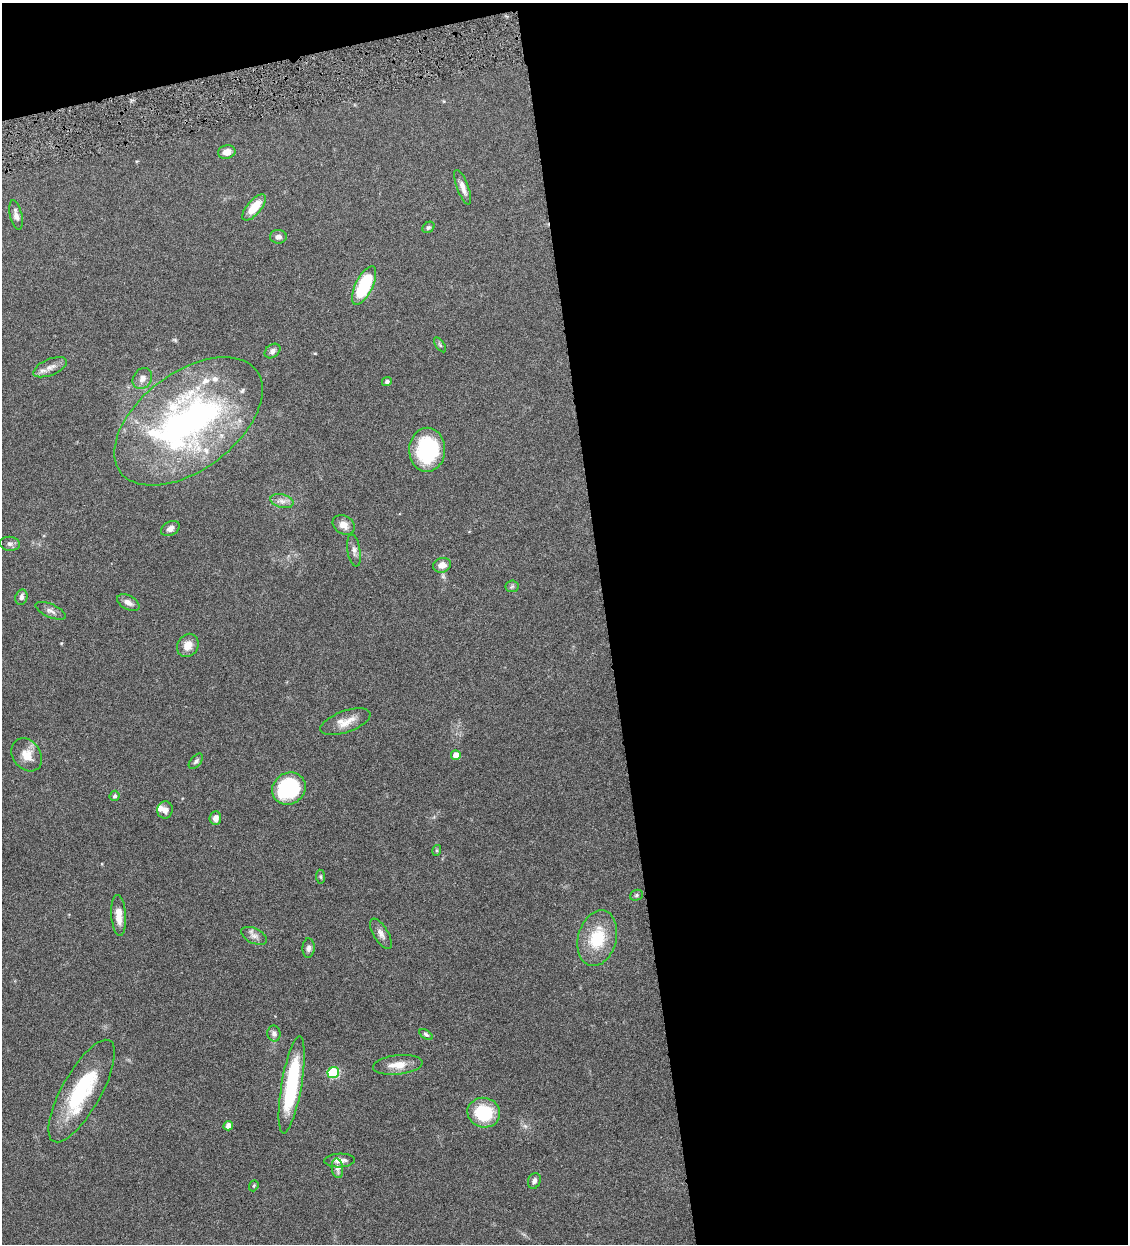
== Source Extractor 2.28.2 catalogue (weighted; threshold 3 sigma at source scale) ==
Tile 4 of 4 x 4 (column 4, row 1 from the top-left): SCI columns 3639-4764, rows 3729-4970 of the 4909 x 4973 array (HDU 1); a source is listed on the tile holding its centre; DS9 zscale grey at full resolution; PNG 1130 x 1246 px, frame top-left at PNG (2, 3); each listed source drawn as its Kron ellipse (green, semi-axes under 4 px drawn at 4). Shown black and unused: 49% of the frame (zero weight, under 4 of 8 exposures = <1% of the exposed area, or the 3 px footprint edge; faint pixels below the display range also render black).
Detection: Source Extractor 2.28.2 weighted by HDU 2 'WHT'; one run over the whole footprint, this tile lists its part. Background 0.0434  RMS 0.0037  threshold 0.0151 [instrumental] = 3 sigma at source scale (4.09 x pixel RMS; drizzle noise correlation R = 1.36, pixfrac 0.8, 0.05/0.05 arcsec/px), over >= 5 px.
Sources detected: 58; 5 inside a brighter listed object's ellipse — not listed separately; the other 53 listed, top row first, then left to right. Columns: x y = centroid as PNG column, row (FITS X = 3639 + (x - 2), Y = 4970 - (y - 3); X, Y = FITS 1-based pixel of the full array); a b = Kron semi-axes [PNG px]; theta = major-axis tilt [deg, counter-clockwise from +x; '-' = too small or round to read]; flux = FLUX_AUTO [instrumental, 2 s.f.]
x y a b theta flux
227 152 9 6 13 2.6
463 187 18 6 -69 2.1
254 207 16 7 49 6.9
16 215 15 6 -78 1.7
428 227 6 5 - 0.64
278 237 8 7 - 1.3
364 285 21 8 64 22
440 345 8 4 -55 0.56
272 351 9 6 37 1.3
50 367 18 8 23 2.4
142 379 11 9 55 2
387 382 5 4 - 0.87
188 421 85 48 37 120
427 450 22 18 88 28
282 501 11 6 -15 1.7
344 525 12 9 -31 2.7
170 528 10 6 30 1.4
10 544 10 7 -8 1.1
354 551 16 6 -81 1.5
442 565 9 7 18 2.5
512 586 6 6 - 0.63
21 597 8 6 71 1.3
128 602 12 7 -28 1.8
51 611 16 6 -24 1.6
188 645 12 10 58 3.4
345 722 26 10 19 4.4
27 755 18 14 -54 4.5
456 755 5 5 - 3.7
196 761 9 5 50 0.79
289 789 17 15 34 30
115 796 5 5 - 0.75
165 810 8 8 - 1.8
215 818 7 6 - 1.8
437 850 5 3 - 0.4
321 877 7 4 -84 0.5
636 895 6 5 - 0.58
119 915 20 7 -86 3.7
381 934 17 7 -59 1.8
254 936 14 7 -25 1.7
597 938 28 19 75 13
308 948 10 6 88 1.1
274 1034 8 6 -79 1.4
426 1034 7 4 -33 0.63
398 1065 25 9 6 4.4
333 1073 6 5 - 25
292 1085 49 10 80 31
82 1091 58 19 61 26
484 1113 16 14 -14 17
228 1126 5 4 - 2
340 1160 15 7 2 2.2
337 1168 10 5 -82 1.4
534 1181 8 6 69 1.1
254 1186 6 4 69 0.4